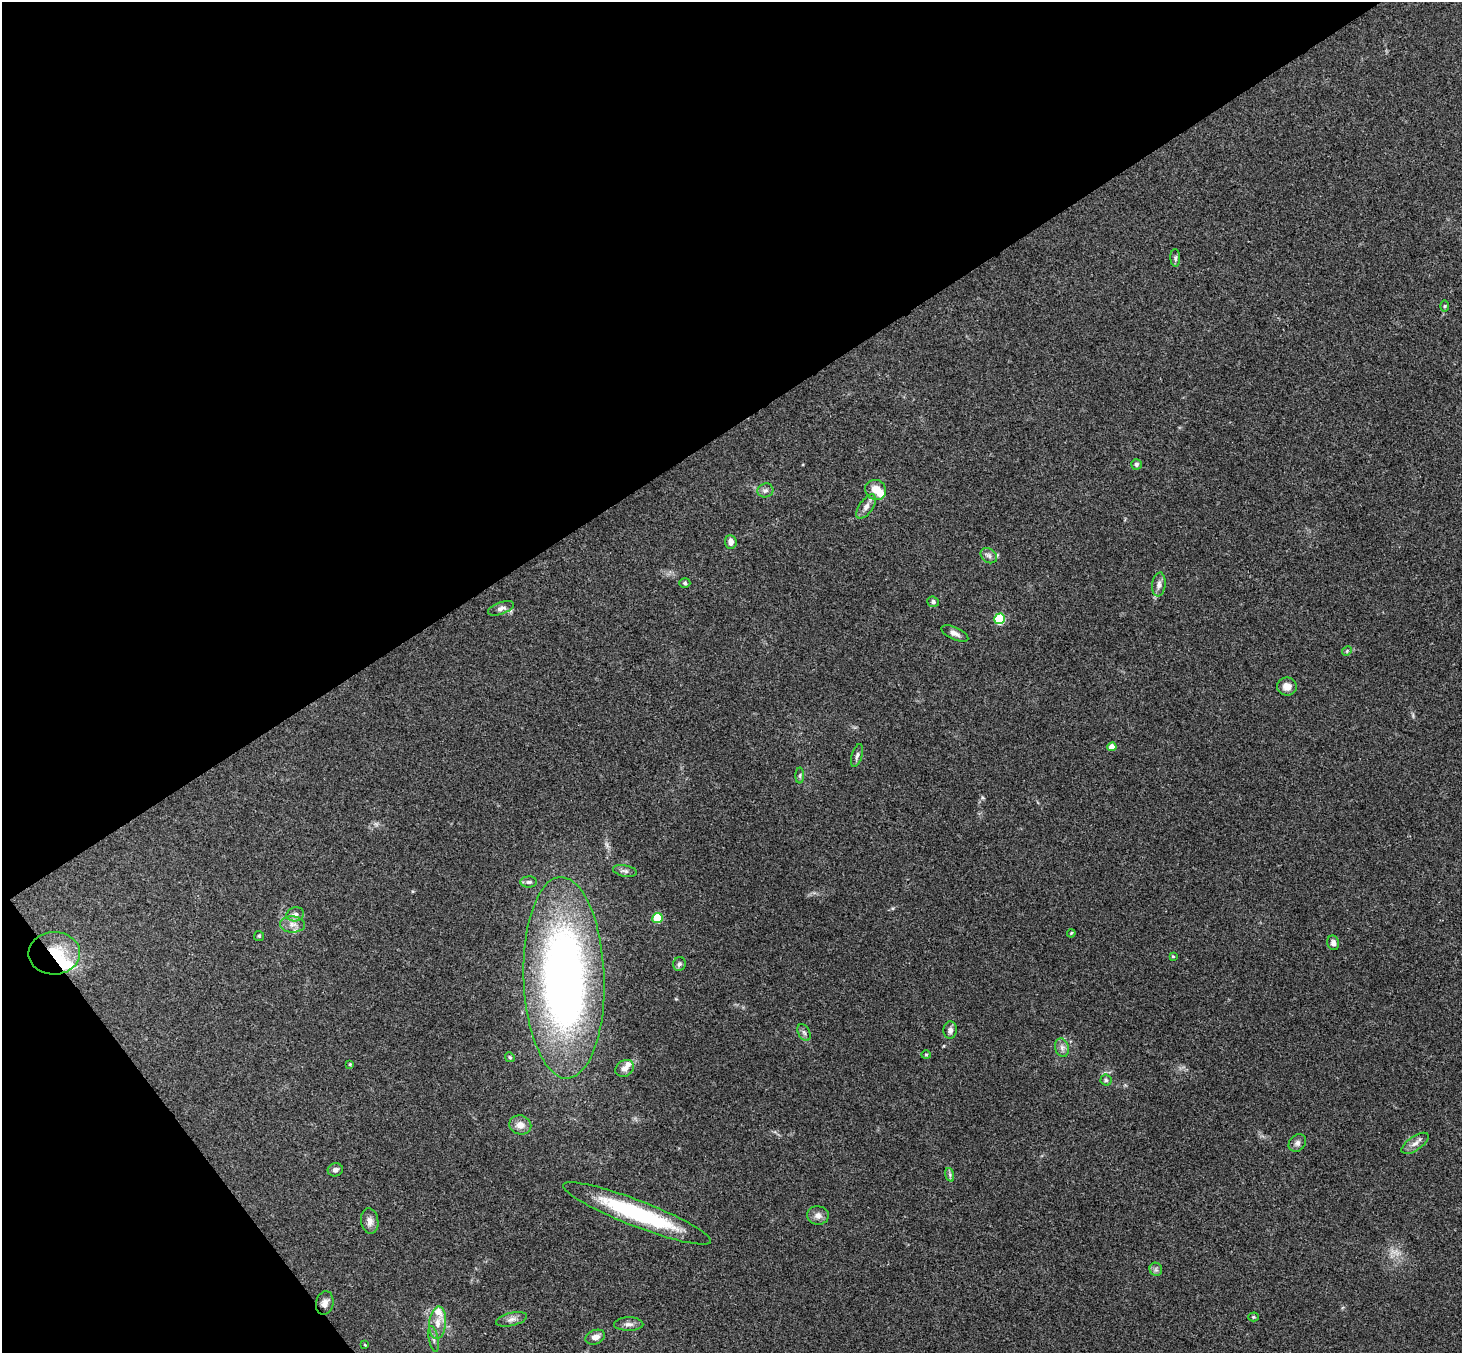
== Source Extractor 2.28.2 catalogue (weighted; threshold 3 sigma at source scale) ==
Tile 5 of 4 x 4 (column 1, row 2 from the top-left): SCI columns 54-1513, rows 3031-4381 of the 5945 x 5925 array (HDU 1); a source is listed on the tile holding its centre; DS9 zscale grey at full resolution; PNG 1464 x 1355 px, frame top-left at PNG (2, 2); each listed source drawn as its Kron ellipse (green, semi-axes under 4 px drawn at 4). Shown black and unused: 36% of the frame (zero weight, under 3 of 4 exposures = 6% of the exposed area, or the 3 px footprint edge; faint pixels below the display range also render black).
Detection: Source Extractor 2.28.2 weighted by HDU 2 'WHT'; one run over the whole footprint, this tile lists its part. Background 0.22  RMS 0.0085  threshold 0.0381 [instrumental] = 3 sigma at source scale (4.5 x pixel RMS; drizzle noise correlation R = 1.50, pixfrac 1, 0.05/0.05 arcsec/px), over >= 5 px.
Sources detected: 60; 1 inside a brighter object's white glare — neither listed nor drawn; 3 inside a brighter listed object's ellipse — not listed separately; the other 56 listed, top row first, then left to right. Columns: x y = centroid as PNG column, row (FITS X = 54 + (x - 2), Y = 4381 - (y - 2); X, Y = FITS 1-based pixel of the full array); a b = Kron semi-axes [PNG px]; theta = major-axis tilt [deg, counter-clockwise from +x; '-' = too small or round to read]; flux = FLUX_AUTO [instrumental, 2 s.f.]
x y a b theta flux
1175 258 9 5 -87 1.7
1445 306 6 4 89 0.99
1136 464 5 5 - 1.8
765 490 8 7 - 2.7
876 490 11 10 - 10
866 507 14 6 55 4.6
731 542 7 6 - 5.5
989 556 9 6 -39 3.2
685 583 5 4 - 1.2
1159 584 12 6 83 3.8
933 602 6 5 - 2
501 608 13 6 19 3.6
1000 619 5 5 - 55
955 633 14 6 -24 4.3
1347 651 5 4 - 0.99
1287 687 10 9 - 6.6
1112 747 4 4 - 9
857 755 12 5 73 2.6
800 776 8 4 -90 1.4
625 871 12 5 -12 2.8
529 882 8 5 1 2.3
295 914 9 7 13 3.6
657 918 5 5 - 40
292 924 12 8 -2 5.8
1071 933 4 3 - 0.79
259 936 5 5 - 1.1
1333 943 7 6 - 3
54 953 26 21 2 33
1173 956 3 2 - 0.78
679 964 7 6 - 2.2
564 978 101 40 -88 530
950 1030 8 6 85 3.9
804 1032 9 5 -62 2.4
1062 1048 9 6 -75 3.6
926 1055 5 4 - 0.95
510 1057 5 4 - 1.1
350 1064 3 3 - 0.83
625 1068 10 8 31 4.7
1106 1080 5 5 - 1.4
520 1125 11 9 -13 7
1297 1143 10 7 50 3.1
1415 1143 16 7 34 5.1
335 1170 7 6 - 2.9
950 1175 7 4 -73 1.7
637 1213 79 13 -21 92
818 1215 11 9 -2 4.6
370 1221 13 8 -82 5.2
1156 1269 7 6 - 2.2
325 1303 12 8 75 4.9
1253 1317 5 4 - 1
512 1319 16 6 14 4.3
438 1323 16 8 84 8.8
629 1324 14 7 0 3.9
595 1337 10 7 23 5.5
433 1339 13 5 -78 3
365 1345 4 3 - 0.73
Overlapping masked pixels (flux is a lower limit): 1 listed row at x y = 54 953